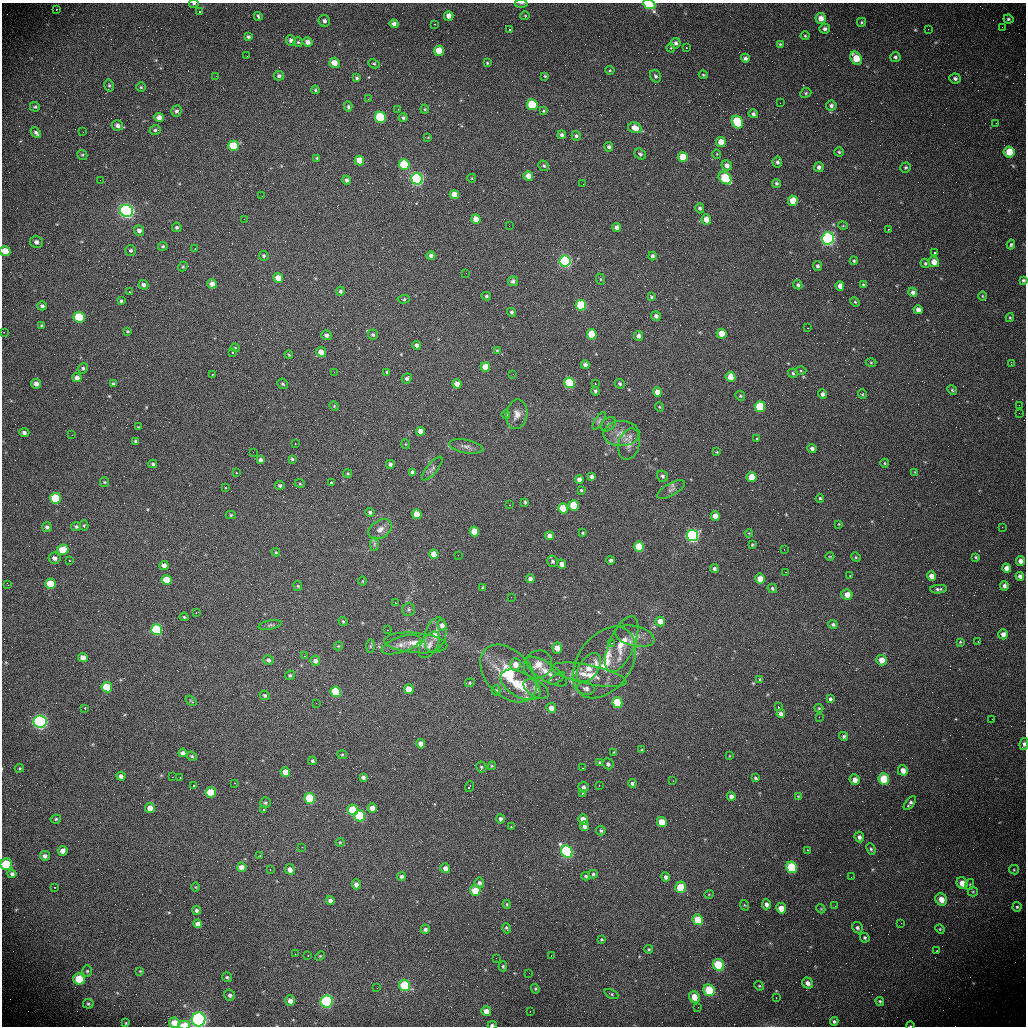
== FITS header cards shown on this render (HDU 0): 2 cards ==
NAXIS1  =                 1024 /fastest changing axis
NAXIS2  =                 1024 /next to fastest changing axis

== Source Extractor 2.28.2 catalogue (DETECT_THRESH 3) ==
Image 1024 x 1024 px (HDU 0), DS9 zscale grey, 1 PNG px = 1 image px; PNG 1028 x 1028 px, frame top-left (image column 1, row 1024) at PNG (2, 3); each listed source drawn as its Kron ellipse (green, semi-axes under 4 px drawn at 4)
Background 454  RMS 16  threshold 47.7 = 3 sigma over >= 5 px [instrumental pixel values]
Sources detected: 497; all 497 listed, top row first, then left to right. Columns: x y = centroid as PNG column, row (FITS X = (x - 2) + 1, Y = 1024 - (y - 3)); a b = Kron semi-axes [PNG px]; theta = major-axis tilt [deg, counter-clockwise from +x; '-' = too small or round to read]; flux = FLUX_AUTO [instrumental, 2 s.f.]
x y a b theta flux
521 3 6 4 1 1600
194 4 4 2 - 1200
649 4 6 4 -27 65000
56 9 3 2 - 3000
199 11 3 2 - 1200
258 16 4 3 - 2100
449 16 5 4 - 6600
525 16 4 4 - 1000
821 18 5 5 - 8200
1008 19 5 4 - 1900
324 21 6 5 - 3600
862 22 4 4 - 1300
394 24 4 4 - 3900
435 24 3 2 - 1300
1002 27 2 2 - 1800
825 29 5 5 - 3300
928 29 2 2 - 820
510 30 3 3 - 2200
805 36 4 4 - 1100
248 37 4 4 - 1900
291 40 5 5 - 3900
298 42 5 5 - 1400
308 42 5 4 - 5500
676 43 5 5 - 3400
780 44 4 4 - 1400
671 48 4 3 - 780
686 48 3 3 - 1700
439 51 5 5 - 19000
247 56 2 2 - 630
895 57 5 5 - 2000
745 58 4 4 - 2700
856 58 7 5 -59 17000
334 63 5 5 - 11000
487 63 3 3 - 1100
374 64 6 4 -27 1400
610 70 4 4 - 1200
703 75 5 3 - 1200
216 76 3 2 - 1200
279 76 5 5 - 2700
545 76 3 3 - 1300
655 76 6 5 - 2300
357 78 4 4 - 1900
955 78 5 5 - 3000
109 85 6 4 -75 1600
141 87 5 4 - 1400
315 90 4 3 - 1400
806 93 6 4 23 1500
368 99 2 2 - 7300
780 103 2 2 - 1100
532 105 5 5 - 58000
831 106 5 5 - 3300
35 107 5 4 - 1500
348 107 5 4 - 1800
398 109 3 2 - 1200
425 109 4 4 - 1100
176 111 5 5 - 2900
543 111 4 3 - 1000
753 114 5 4 - 2500
159 117 5 4 - 6200
380 117 5 5 - 70000
403 118 4 4 - 2000
737 122 6 5 - 50000
996 123 2 2 - 520
117 125 6 5 - 3900
635 128 7 5 -15 9300
155 130 6 4 16 2100
83 132 2 2 - 440
36 133 6 4 -49 2700
562 135 4 4 - 2900
576 136 5 4 - 2000
428 137 4 2 - 740
721 142 5 5 - 12000
233 146 5 5 - 31000
609 147 4 4 - 2700
839 152 4 4 - 1500
1009 152 5 5 - 17000
640 154 6 5 - 2300
717 154 5 3 - 770
82 155 5 4 - 1400
683 157 5 5 - 24000
317 158 4 3 - 1300
359 160 5 4 - 17000
777 162 5 5 - 2400
404 165 5 5 - 48000
727 165 5 5 - 5400
544 166 5 5 - 1700
819 167 5 5 - 3800
906 167 5 4 - 1600
528 176 5 4 - 8400
472 178 4 3 - 810
725 178 7 5 -45 57000
417 179 6 5 - 260000
100 180 2 2 - 440
347 180 4 4 - 3200
776 183 5 4 - 1900
583 184 2 2 - 510
454 195 4 4 - 10000
262 196 2 2 - 1000
793 201 5 5 - 14000
700 208 5 4 - 2700
126 211 6 6 - 280000
244 219 2 2 - 2400
476 219 5 4 - 11000
706 219 5 4 - 8900
509 226 2 2 - 620
843 226 5 3 - 880
177 227 5 4 - 2200
617 227 4 4 - 4800
888 229 3 2 - 1800
139 231 5 5 - 4500
828 238 6 6 - 280000
36 242 6 6 - 4300
1011 245 5 4 - 1700
163 246 5 4 - 1600
195 249 2 2 - 600
131 250 5 5 - 2500
5 251 5 5 - 14000
935 253 3 3 - 1400
264 256 5 4 - 1700
431 256 4 4 - 3300
652 256 4 4 - 2600
565 261 5 5 - 270000
854 261 4 4 - 1300
934 262 5 5 - 8900
925 263 5 4 - 1500
817 266 5 4 - 2300
183 267 5 4 - 1200
466 273 2 2 - 520
278 278 5 4 - 13000
600 279 6 4 -70 1200
1023 280 4 3 - 1700
513 281 5 5 - 3200
212 284 5 4 - 7100
863 284 4 3 - 1100
144 285 5 4 - 3100
798 285 5 4 - 1900
840 286 5 4 - 5200
340 291 4 4 - 2500
129 292 3 2 - 1700
913 292 4 4 - 3100
486 296 4 4 - 1700
982 296 5 3 - 1000
651 297 4 3 - 1400
404 299 6 3 3 1600
121 301 4 3 - 1600
855 302 5 4 - 1300
581 305 5 5 - 73000
42 306 4 4 - 2900
918 310 4 4 - 5400
512 312 4 4 - 1900
656 316 5 5 - 3400
79 317 5 5 - 45000
1010 318 4 4 - 1300
41 325 4 3 - 1100
808 328 2 2 - 830
128 331 4 3 - 1200
4 332 2 2 - 2600
592 334 5 5 - 36000
721 334 5 5 - 17000
326 335 5 5 - 3700
373 335 5 5 - 2200
638 336 5 4 - 4200
416 345 4 4 - 3900
235 348 4 4 - 1100
497 350 4 3 - 1100
232 352 3 3 - 2400
321 352 5 4 - 8600
289 355 4 3 - 1200
871 363 5 3 - 1100
1011 364 3 2 - 1400
585 365 4 4 - 4600
485 367 5 4 - 19000
83 368 5 4 - 2000
801 371 5 3 - 1200
334 372 2 2 - 610
387 372 4 3 - 1300
793 373 5 4 - 1600
212 374 3 2 - 890
513 374 3 2 - 1700
730 377 5 5 - 17000
77 378 4 4 - 4900
407 378 5 4 - 3300
570 383 5 5 - 120000
36 384 5 5 - 4900
113 384 3 3 - 2000
283 384 5 5 - 1900
457 384 5 4 - 9200
595 384 3 2 - 1100
620 384 5 4 - 1900
952 390 5 4 - 1400
595 391 4 3 - 2200
657 392 5 4 - 11000
823 394 5 4 - 3600
862 394 5 4 - 1200
740 396 5 4 - 1300
1019 405 2 2 - 840
334 406 5 4 - 1100
659 407 5 4 - 1200
760 407 5 5 - 59000
1019 413 2 2 - 760
506 414 4 3 - 1400
517 414 15 10 80 8600
599 421 10 4 57 2300
608 424 8 6 41 2600
138 427 3 3 - 740
421 431 4 4 - 8300
24 432 5 4 - 3400
621 433 18 12 2 14000
72 435 2 2 - 2600
757 438 3 3 - 3200
136 441 4 3 - 2100
295 444 3 2 - 3000
406 444 5 3 - 800
629 444 16 10 74 9900
466 446 17 6 -10 5600
812 448 4 4 - 3400
253 452 2 2 - 430
717 452 4 3 - 950
292 459 4 3 - 1500
260 460 4 4 - 3000
885 463 4 4 - 1300
153 464 4 3 - 1900
390 464 4 4 - 3000
432 468 14 5 50 3800
413 472 4 4 - 4500
915 472 3 3 - 770
236 473 3 2 - 3000
348 473 4 3 - 1100
592 476 4 4 - 3100
662 476 6 5 - 2500
751 477 5 5 - 23000
579 479 4 4 - 5700
104 482 5 4 - 1200
331 482 3 3 - 8800
300 484 5 3 - 1000
280 485 5 4 - 2200
225 488 3 3 - 2900
581 490 4 3 - 1300
671 490 16 6 30 4700
55 498 5 5 - 48000
820 498 4 4 - 1400
525 502 3 3 - 1700
509 505 3 2 - 1200
574 505 5 5 - 45000
563 508 5 5 - 32000
370 512 4 4 - 2500
417 514 5 4 - 23000
231 515 5 4 - 1300
715 516 5 4 - 9700
839 524 4 3 - 790
84 525 5 4 - 1300
76 526 5 4 - 2100
47 527 5 5 - 3000
1002 527 2 2 - 730
380 529 13 8 32 7800
474 531 5 4 - 23000
583 533 4 3 - 1200
749 533 4 3 - 870
549 536 4 4 - 5800
692 536 6 5 - 300000
374 544 7 4 88 2100
752 545 4 4 - 1300
639 547 5 5 - 58000
784 549 3 2 - 2900
63 550 6 5 - 20000
276 552 4 3 - 1200
434 554 5 4 - 14000
458 555 2 2 - 710
830 557 4 3 - 770
856 557 5 4 - 1300
976 557 4 3 - 1600
54 558 6 5 - 4500
611 560 4 4 - 2400
69 561 3 2 - 2600
552 561 6 5 - 2400
1020 561 5 4 - 5700
562 564 4 4 - 6400
164 565 4 4 - 6600
1006 568 4 4 - 5700
714 569 4 4 - 3000
786 572 2 2 - 630
850 576 2 2 - 820
931 576 5 4 - 6900
1020 576 4 4 - 4400
530 579 4 4 - 5800
760 579 5 5 - 12000
167 580 5 5 - 28000
362 581 4 3 - 850
8 584 4 2 - 670
51 584 5 5 - 29000
298 586 5 4 - 1200
1004 586 5 4 - 3700
483 587 4 3 - 1400
772 588 5 4 - 2100
938 589 8 4 3 2600
847 595 5 5 - 9400
511 597 2 2 - 450
395 603 3 2 - 2100
409 609 6 6 - 2600
196 613 2 2 - 680
184 617 4 3 - 1300
343 621 4 3 - 1400
660 621 5 4 - 13000
833 624 4 4 - 2300
270 625 11 4 11 2400
442 625 5 4 - 5000
157 630 5 5 - 120000
388 630 3 2 - 890
1003 634 5 4 - 5500
435 635 18 10 74 11000
635 636 20 10 -14 12000
978 641 2 2 - 1500
960 642 4 3 - 1200
416 643 32 10 -5 19000
612 643 3 3 - 960
622 644 30 12 67 26000
401 645 20 8 18 8800
429 645 15 8 59 7000
338 646 4 4 - 1000
370 646 7 4 89 1500
557 648 5 5 - 8900
305 656 4 3 - 740
83 657 5 4 - 7700
268 660 5 4 - 3000
882 660 5 5 - 13000
315 661 5 5 - 4500
604 662 39 26 55 51000
515 664 6 5 - 12000
538 665 15 13 48 12000
589 668 16 9 55 12000
546 672 24 9 -32 13000
508 674 33 22 -46 54000
290 675 5 4 - 1800
589 675 38 9 -12 23000
557 679 9 4 33 2800
760 679 4 3 - 1000
470 683 5 4 - 1500
520 685 22 12 -30 34000
107 687 5 5 - 31000
409 689 5 4 - 18000
536 689 14 8 -32 6000
586 689 9 6 -11 3500
496 690 5 4 - 1400
336 692 5 5 - 75000
265 695 5 4 - 2300
830 699 4 3 - 2500
191 701 6 3 -37 1100
316 703 2 2 - 550
617 703 5 5 - 75000
778 707 3 2 - 2900
85 708 3 2 - 5000
551 708 5 4 - 8300
819 708 4 4 - 1100
781 714 4 4 - 4400
819 717 2 2 - 8400
992 719 2 2 - 640
40 722 6 6 - 220000
844 736 4 4 - 2400
421 744 5 4 - 7200
1024 744 6 4 79 3300
641 750 4 2 - 710
614 752 4 3 - 920
183 753 4 4 - 4400
342 755 5 3 - 1000
192 756 5 3 - 1500
729 756 3 2 - 700
312 761 4 3 - 2100
600 762 4 4 - 1600
608 764 6 5 - 2500
492 766 4 4 - 1200
481 767 5 5 - 1600
19 768 5 4 - 1200
582 768 3 2 - 1100
903 770 5 5 - 6500
285 772 5 4 - 11000
121 776 4 4 - 3600
172 777 3 2 - 860
180 777 2 2 - 670
363 777 4 4 - 3200
755 778 4 3 - 1900
884 779 6 5 - 41000
855 780 5 5 - 7200
673 781 3 2 - 870
235 783 3 2 - 880
632 783 4 4 - 2700
599 785 2 2 - 2300
194 786 3 2 - 1700
469 787 5 2 - 2100
583 787 5 5 - 3200
211 792 5 5 - 36000
582 793 3 3 - 2000
731 796 4 4 - 4700
798 796 3 3 - 810
310 798 5 5 - 73000
265 803 5 5 - 1800
910 803 8 4 51 2700
150 808 5 5 - 8500
372 808 5 4 - 9700
264 810 3 3 - 3700
353 810 5 5 - 48000
360 816 5 5 - 83000
56 819 5 4 - 1400
500 819 4 4 - 3000
583 819 5 4 - 12000
662 822 5 4 - 18000
584 826 5 4 - 3600
511 827 3 3 - 2000
601 831 5 4 - 2000
859 837 5 4 - 3700
340 842 4 4 - 1000
302 847 2 2 - 770
871 849 6 4 -69 1700
808 850 3 2 - 3100
63 851 5 5 - 5800
567 852 6 5 - 210000
45 856 5 5 - 3200
260 856 3 2 - 1700
6 864 6 5 - 35000
242 867 5 5 - 8800
791 867 6 5 - 59000
445 868 5 5 - 4900
270 869 3 2 - 1200
290 869 5 5 - 6300
1014 870 5 4 - 1300
12 874 4 4 - 2800
593 874 4 4 - 1700
586 876 4 3 - 1600
402 877 4 4 - 3000
666 877 5 4 - 3100
851 877 2 2 - 490
479 883 5 5 - 2900
962 883 6 5 - 9500
356 884 5 4 - 5200
970 884 5 3 - 1100
54 887 2 2 - 830
196 887 5 3 - 890
680 887 6 5 - 41000
475 891 5 5 - 26000
973 892 5 4 - 1300
709 894 5 3 - 810
941 899 6 5 - 9500
330 900 4 4 - 4200
507 904 4 3 - 1300
766 904 5 4 - 3500
744 905 5 3 - 990
835 906 2 2 - 450
1017 907 5 4 - 1800
781 908 5 5 - 14000
821 909 4 3 - 920
196 910 4 4 - 2300
698 920 5 5 - 31000
901 923 2 2 - 1900
198 924 4 4 - 4400
507 928 5 3 - 1700
857 928 6 5 - 2700
425 929 4 4 - 3000
940 929 5 4 - 1200
865 938 5 4 - 1700
601 939 4 3 - 1000
649 949 4 3 - 1200
937 951 3 2 - 2200
295 954 2 2 - 670
308 956 3 2 - 1300
320 956 5 3 - 900
551 956 2 2 - 570
496 958 3 2 - 880
718 965 6 5 - 57000
503 966 5 4 - 1300
87 971 6 5 - 1700
140 971 4 4 - 950
529 973 2 2 - 850
227 977 5 4 - 1700
79 979 6 5 - 23000
808 983 6 5 - 5000
405 985 6 5 - 49000
759 986 5 4 - 1200
377 988 2 2 - 610
535 989 5 4 - 1200
709 990 6 5 - 44000
611 994 7 4 -25 1500
230 995 6 5 - 2600
694 997 6 5 - 13000
776 998 3 2 - 1000
290 1001 5 5 - 5300
327 1001 6 6 - 110000
880 1001 4 4 - 1600
88 1004 5 5 - 1700
698 1007 2 2 - 520
486 1011 5 5 - 8000
530 1011 3 2 - 800
199 1019 7 7 - 290000
834 1021 4 4 - 1900
126 1023 3 2 - 770
174 1023 5 5 - 10000
184 1025 6 3 2 18000
492 1025 4 3 - 2700
910 1026 4 3 - 870
At the frame edge (FLAGS 8, measured only in part): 12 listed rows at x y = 521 3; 194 4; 649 4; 5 251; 1023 280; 1024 744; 6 864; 199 1019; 174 1023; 184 1025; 492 1025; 910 1026